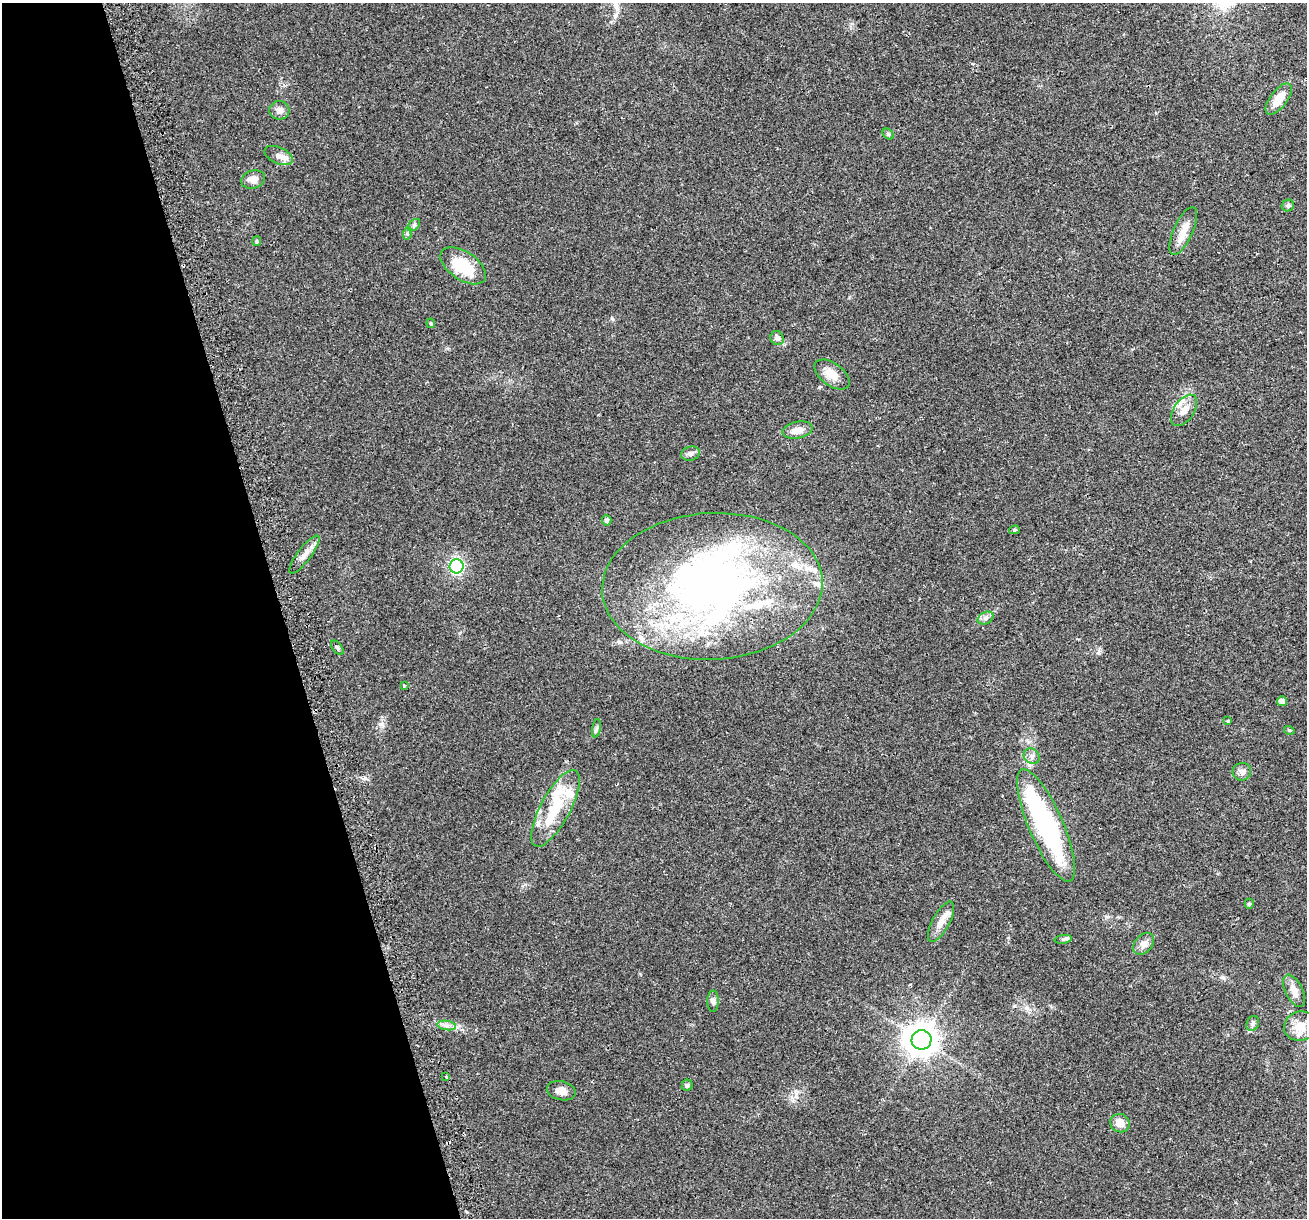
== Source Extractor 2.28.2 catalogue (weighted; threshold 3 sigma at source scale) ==
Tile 5 of 4 x 4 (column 1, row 2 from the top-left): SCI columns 31-1335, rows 2496-3711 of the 5282 x 5037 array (HDU 1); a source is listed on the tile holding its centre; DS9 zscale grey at full resolution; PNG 1309 x 1220 px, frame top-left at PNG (2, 3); each listed source drawn as its Kron ellipse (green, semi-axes under 4 px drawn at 4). Shown black and unused: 21% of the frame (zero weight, under 2 of 3 exposures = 2% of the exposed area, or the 3 px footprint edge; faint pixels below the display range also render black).
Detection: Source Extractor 2.28.2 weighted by HDU 2 'WHT'; one run over the whole footprint, this tile lists its part. Background 0.0666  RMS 0.008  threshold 0.0362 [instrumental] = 3 sigma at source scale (4.5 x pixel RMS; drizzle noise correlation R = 1.50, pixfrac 1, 0.0396/0.0396 arcsec/px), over >= 5 px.
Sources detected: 60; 2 inside a brighter object's white glare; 1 cosmic-ray / hot-pixel residue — neither listed nor drawn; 10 inside a brighter listed object's ellipse — not listed separately; the other 47 listed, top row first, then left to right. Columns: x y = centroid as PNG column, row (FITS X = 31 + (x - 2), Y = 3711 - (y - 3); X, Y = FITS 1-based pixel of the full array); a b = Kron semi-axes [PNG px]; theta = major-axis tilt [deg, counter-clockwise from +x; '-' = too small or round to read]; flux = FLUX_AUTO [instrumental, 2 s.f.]
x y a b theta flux
1279 99 19 8 53 11
279 110 10 9 - 4.2
888 134 6 4 -45 1.3
279 156 15 8 -24 5.5
253 179 12 9 16 6.3
1288 205 6 5 - 1.9
414 225 7 4 46 1.4
1183 231 26 9 65 11
408 233 6 4 71 1.2
257 241 5 4 - 0.94
463 266 26 14 -34 29
431 323 5 4 - 1.1
777 338 7 6 - 2.9
832 374 20 11 -36 9.9
1184 410 17 10 55 8.6
798 430 15 8 12 7.5
690 454 9 7 15 3
607 520 5 5 - 2.5
1014 530 5 4 - 1.2
304 554 23 6 53 6
457 566 7 7 - 75
712 586 110 73 3 380
986 618 8 5 28 2.6
337 648 8 5 -53 1.6
404 685 3 3 - 2.9
1282 701 5 5 - 3.8
1227 721 3 3 - 5.8
596 728 9 4 81 1.7
1289 730 5 3 - 0.74
1032 756 8 7 - 2.9
1242 772 9 8 - 3.6
555 808 43 15 62 31
1046 825 61 17 -67 130
1249 904 5 4 - 1.1
941 922 22 8 61 7.7
1063 939 9 3 6 1.4
1144 944 12 9 48 5
1294 991 17 8 -63 6.7
713 1001 10 5 -89 2.4
1253 1023 8 6 63 2
447 1025 9 4 -9 2.8
1300 1026 16 14 18 13
922 1040 10 9 - 1300
446 1077 4 3 - 0.99
687 1085 6 5 - 1.8
561 1091 14 9 -13 5.4
1120 1123 10 9 - 7.5
Unlisted compact peaks at least as high as the median listed source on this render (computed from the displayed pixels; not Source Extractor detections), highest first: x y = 612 319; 365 778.